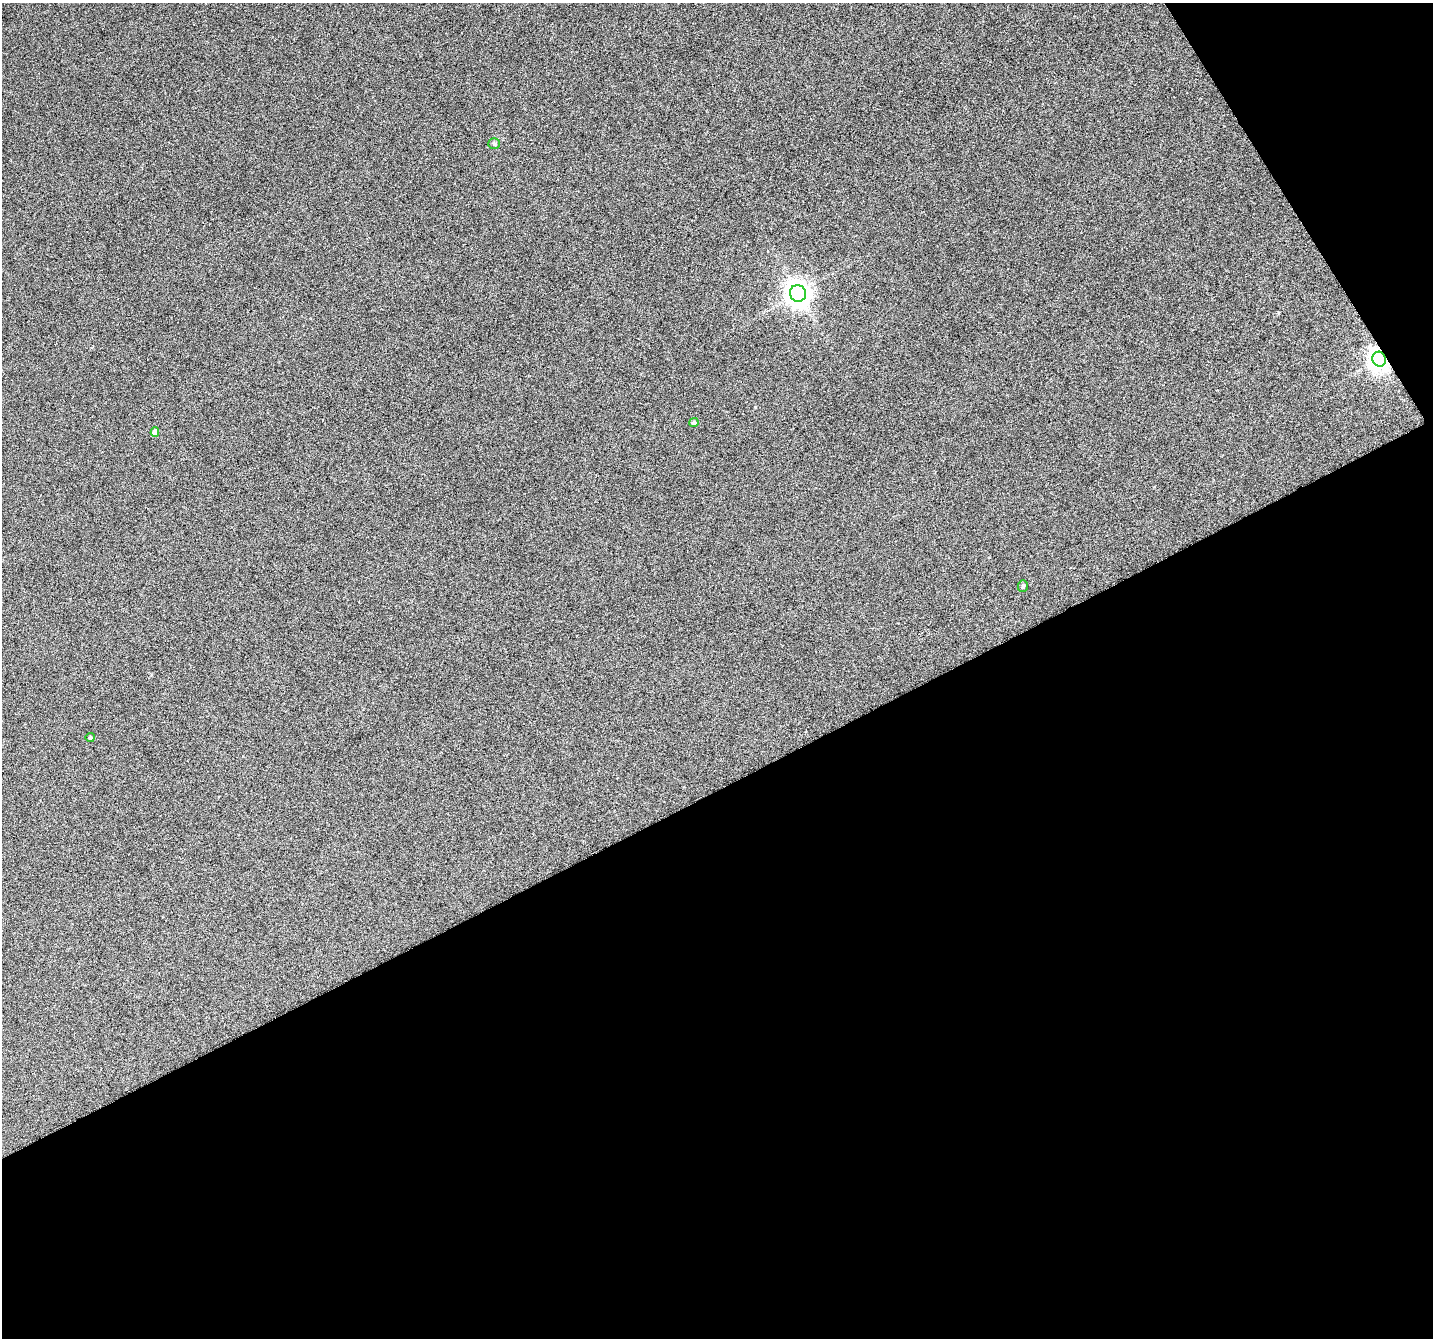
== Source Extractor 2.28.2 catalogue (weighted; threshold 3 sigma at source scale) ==
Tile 4 of 2 x 2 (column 2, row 2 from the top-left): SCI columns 1434-2864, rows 126-1461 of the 2913 x 2913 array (HDU 1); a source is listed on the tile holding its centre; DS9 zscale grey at full resolution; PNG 1435 x 1340 px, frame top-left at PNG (2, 3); each listed source drawn as its Kron ellipse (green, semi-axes under 4 px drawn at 4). Shown black and unused: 44% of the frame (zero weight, under 4 of 8 exposures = <1% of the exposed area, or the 3 px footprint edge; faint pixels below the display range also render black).
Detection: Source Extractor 2.28.2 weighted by HDU 2 'WHT'; one run over the whole footprint, this tile lists its part. Background 0.0916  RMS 0.31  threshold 1.26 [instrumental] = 3 sigma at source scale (4.09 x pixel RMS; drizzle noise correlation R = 1.36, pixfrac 0.8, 0.05/0.05 arcsec/px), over >= 5 px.
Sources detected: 7; all 7 listed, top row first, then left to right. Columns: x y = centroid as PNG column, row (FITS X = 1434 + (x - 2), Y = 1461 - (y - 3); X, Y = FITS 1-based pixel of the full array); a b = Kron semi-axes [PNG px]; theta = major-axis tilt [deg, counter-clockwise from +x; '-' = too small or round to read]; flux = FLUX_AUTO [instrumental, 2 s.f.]
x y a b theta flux
494 144 6 5 - 50
798 293 8 8 - 30000
1379 359 7 6 - 21000
694 423 4 4 - 86
155 432 4 4 - 160
1023 586 6 5 - 52
90 737 4 4 - 52
Overlapping masked pixels (flux is a lower limit): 1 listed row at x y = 1379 359